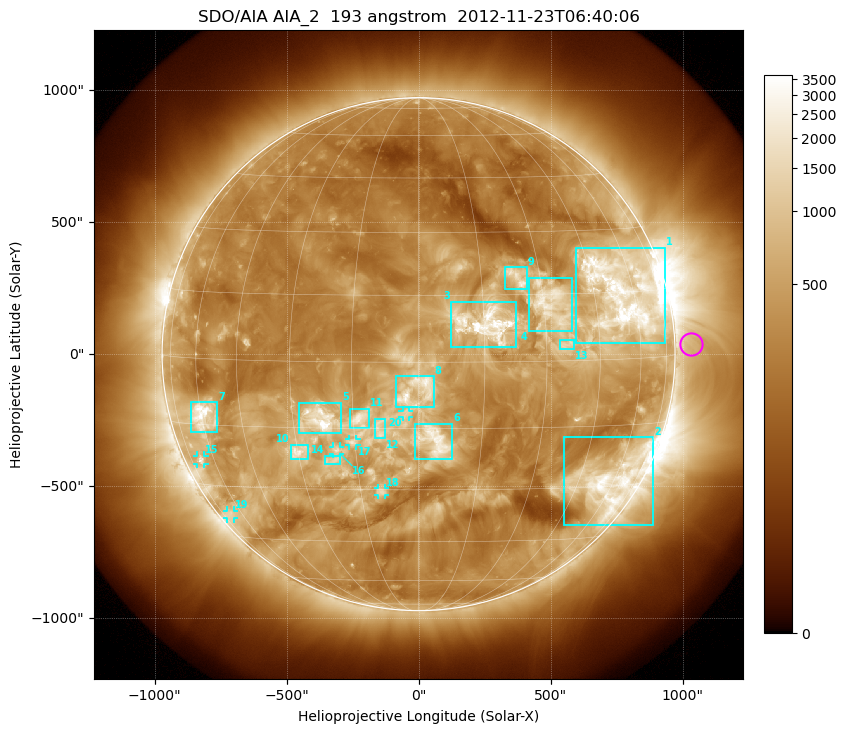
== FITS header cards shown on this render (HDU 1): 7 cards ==
TELESCOP= 'SDO/AIA'
INSTRUME= 'AIA_2'
WAVELNTH=                  193
WAVEUNIT= 'angstrom'
DATE-OBS= '2012-11-23T06:40:06.84'
CTYPE1  = 'HPLN-TAN'
CTYPE2  = 'HPLT-TAN'

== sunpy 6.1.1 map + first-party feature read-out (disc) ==
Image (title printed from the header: SDO/AIA AIA_2  193 angstrom  2012-11-23T06:40:06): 1024 x 1024 px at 2.4 arcsec/px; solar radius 972 arcsec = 405 px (full disc in frame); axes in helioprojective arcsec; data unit not stated in the header (colour bar unlabelled)
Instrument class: DISC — disc imager (sunpy class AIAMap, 193 A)
Bright regions (active regions / flare kernels): reference = the median radial profile (limb darkening/brightening removed); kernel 9 px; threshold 5 sigma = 805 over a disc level ~293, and >= 1.15x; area >= 12 px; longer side >= 10 px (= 24 arcsec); searched inside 0.97 R_sun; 21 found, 20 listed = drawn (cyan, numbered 1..; 6 of them under ~33 arcsec drawn as corner ticks so the feature stays visible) (cap 20 boxes per figure: the strongest are kept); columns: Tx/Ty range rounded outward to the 5 arcsec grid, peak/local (2 s.f.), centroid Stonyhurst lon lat
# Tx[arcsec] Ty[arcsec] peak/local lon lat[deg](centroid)
1 595..935 40..405 10 +56 +15
2 550..890 -650..-315 11 +59 -29
3 120..370 25..200 12 +15 +8
4 415..580 85..290 8.1 +32 +13
5 -450..-290 -300..-185 12 -23 -13
6 -15..130 -395..-265 6.2 +4 -18
7 -865..-760 -295..-180 12 -59 -13
8 -90..60 -200..-85 4.9 +0 -6
9 325..410 245..330 7.4 +24 +19
10 -485..-415 -400..-340 7.6 -30 -21
11 -260..-185 -280..-205 5.4 -13 -13
12 -165..-125 -320..-245 3.8 -9 -15
13 535..590 20..55 4.7 +35 +4
14 -355..-295 -420..-385 4.5 -21 -23
15 -840..-810 -415..-385 5.1 -67 -24
16 -325..-295 -380..-350 4.9 -20 -20
17 -265..-235 -345..-320 4.3 -16 -18
18 -155..-125 -535..-505 4.9 -10 -31
19 -725..-700 -625..-590 3.2 -68 -38
20 -60..-35 -240..-210 3.1 -3 -12
Off-limb structures (1.02-1.3 R_sun): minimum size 162 px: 2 found; the strongest spans PA ~230..310 deg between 1.02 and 1.3 R_sun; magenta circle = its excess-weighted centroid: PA ~270 deg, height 1.06 R_sun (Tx ~1030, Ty ~40 arcsec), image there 1.7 x the reference